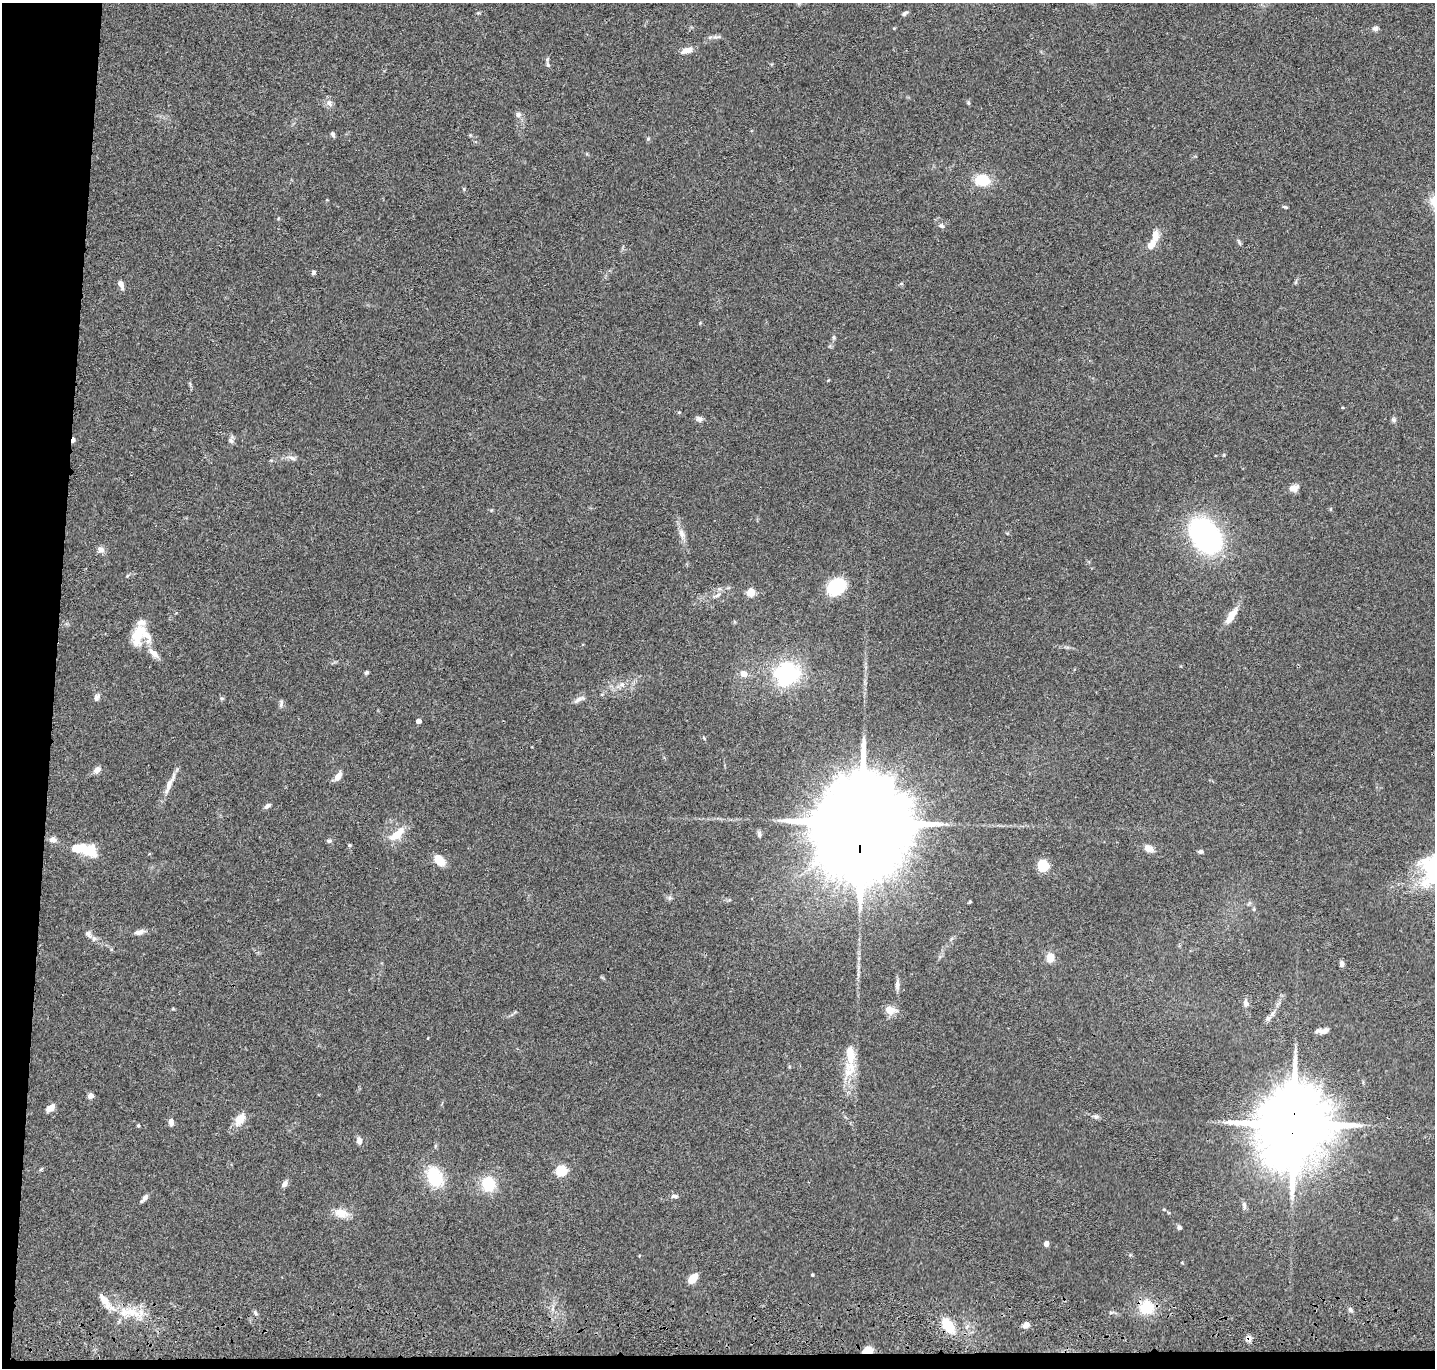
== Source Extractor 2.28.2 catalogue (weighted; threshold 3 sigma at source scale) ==
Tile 7 of 3 x 3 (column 1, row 3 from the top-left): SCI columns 13-1445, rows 204-1569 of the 4324 x 4505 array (HDU 1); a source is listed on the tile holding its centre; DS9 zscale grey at full resolution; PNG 1437 x 1370 px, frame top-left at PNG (2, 3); no overlay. Shown black and unused: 5% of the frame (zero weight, under 3 of 4 exposures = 6% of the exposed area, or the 3 px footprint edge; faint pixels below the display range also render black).
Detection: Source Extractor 2.28.2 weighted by HDU 2 'WHT'; one run over the whole footprint, this tile lists its part. Background 0.0839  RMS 0.0062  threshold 0.0277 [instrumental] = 3 sigma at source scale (4.5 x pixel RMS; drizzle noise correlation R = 1.50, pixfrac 1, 0.05/0.05 arcsec/px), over >= 5 px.
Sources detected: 105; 1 inside a brighter object's white glare — not listed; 6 inside a brighter listed object's ellipse — not listed separately; the other 98 listed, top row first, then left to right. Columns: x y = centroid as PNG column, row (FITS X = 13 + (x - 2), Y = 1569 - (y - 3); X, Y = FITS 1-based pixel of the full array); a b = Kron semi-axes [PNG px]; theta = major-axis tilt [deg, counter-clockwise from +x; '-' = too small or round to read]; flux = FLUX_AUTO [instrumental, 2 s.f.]
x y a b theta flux
905 13 9 4 33 1.1
894 28 4 3 - 0.53
1375 28 6 6 - 1.9
687 50 13 6 15 4.9
548 65 7 5 -71 1.1
329 103 11 7 -55 2.7
518 115 8 7 - 1.9
333 134 7 4 -54 1.1
648 139 6 4 2 0.73
982 180 13 9 -9 21
1285 207 7 3 -25 0.81
941 226 8 6 -32 1.6
1151 244 16 9 57 5.9
313 273 6 5 - 0.99
121 284 10 5 -64 3
833 337 5 5 - 0.94
679 412 4 4 - 0.65
699 419 9 7 -19 2
1394 420 7 6 - 1.3
73 440 5 3 - 3.2
231 440 8 6 -49 1.7
292 458 10 5 -24 2
1294 488 11 8 14 4.3
682 534 14 7 -73 3.7
1205 535 30 20 -53 150
101 549 11 7 -28 2.6
127 576 6 4 71 0.67
836 587 13 10 32 47
751 592 5 5 - 27
717 595 14 5 28 2.5
1231 616 25 8 58 7.3
138 633 27 14 72 16
154 653 16 8 -42 4.7
366 673 5 4 - 0.99
744 674 7 7 - 4
786 674 29 27 22 47
622 684 8 5 -53 1.9
97 697 9 6 57 2
579 699 16 5 29 2.6
281 704 12 5 77 1.4
418 721 4 4 - 3.2
97 770 8 6 41 3.3
338 776 10 6 53 4.3
169 785 28 7 69 6
267 806 7 4 37 1.9
861 823 37 20 85 24000
397 834 24 10 42 9.8
759 834 9 5 -83 1.3
53 840 10 7 1 2.5
329 841 6 5 - 1.2
349 845 4 3 - 0.77
1149 848 12 8 -24 4.2
89 850 19 15 -32 12
1200 851 7 5 14 1.3
439 860 13 8 -47 7.9
1043 865 10 9 - 18
669 898 7 4 71 1.1
970 902 4 2 - 0.69
1254 909 6 3 73 0.66
139 932 13 6 14 2.9
88 935 12 7 -40 2.6
1050 958 7 6 - 11
1342 964 7 5 -83 1.7
897 985 15 5 88 2.6
1246 1003 10 6 -85 2.5
890 1010 12 8 -5 7
1268 1018 9 6 46 2
1320 1031 15 6 -8 3.2
850 1054 28 12 -83 11
90 1096 6 6 - 2.8
51 1108 10 6 39 4.1
1096 1117 9 5 4 1.5
240 1119 12 8 52 9
171 1122 7 5 -83 3
1293 1124 22 17 80 8400
138 1125 5 4 - 0.77
359 1140 8 6 -82 2.9
561 1170 5 5 - 50
435 1177 21 15 -67 27
284 1184 8 5 58 2.7
488 1184 16 15 - 16
674 1196 9 5 1 1.8
145 1198 10 5 54 2
1244 1205 11 5 -77 1.8
341 1213 19 11 -17 7.4
1179 1227 5 4 - 1.8
1046 1244 4 4 - 4.3
812 1275 3 3 - 0.77
692 1279 9 6 48 11
104 1299 20 9 -51 7.6
1146 1307 17 16 - 16
1350 1309 7 5 -58 1.4
132 1312 16 10 -25 9.7
255 1313 7 5 -67 1.2
948 1325 20 12 -56 12
1026 1325 7 5 36 2.9
1248 1338 9 7 35 2.2
868 1350 9 6 -2 7.8
Overlapping masked pixels (flux is a lower limit): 6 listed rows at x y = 73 440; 861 823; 1293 1124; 948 1325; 1248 1338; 868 1350